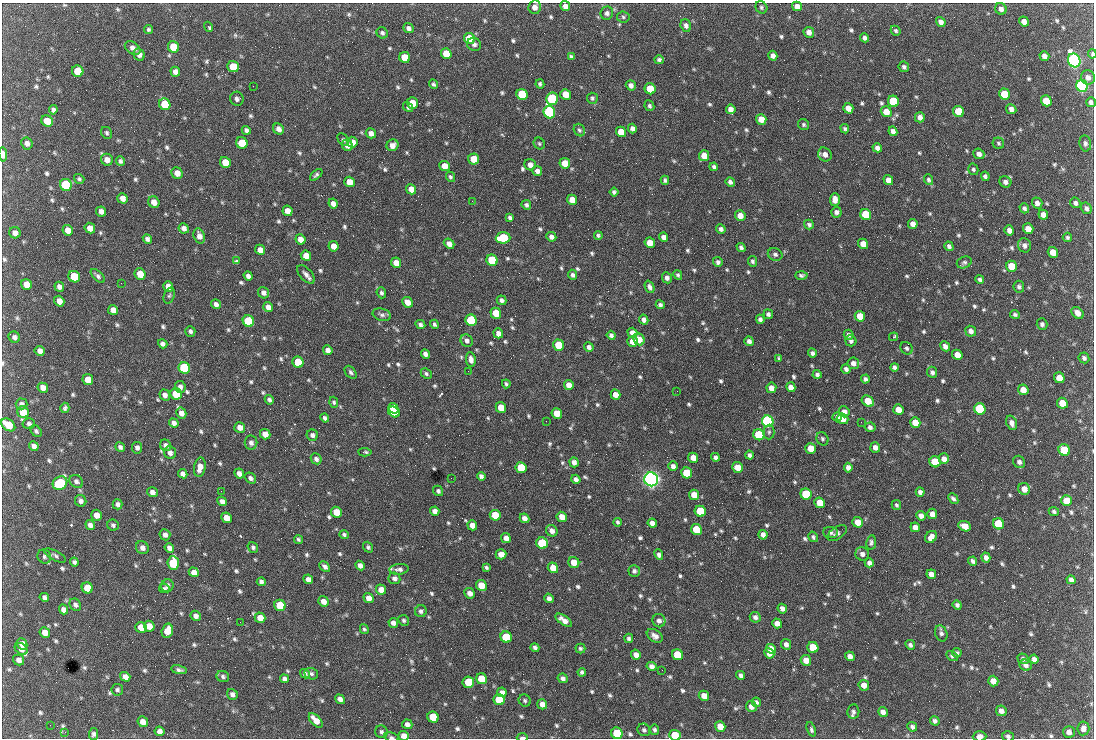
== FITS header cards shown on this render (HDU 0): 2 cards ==
NAXIS1  =                 1092 /fastest changing axis
NAXIS2  =                  736 /next to fastest changing axis

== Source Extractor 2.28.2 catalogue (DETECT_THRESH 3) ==
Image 1092 x 736 px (HDU 0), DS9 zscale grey, 1 PNG px = 1 image px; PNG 1096 x 740 px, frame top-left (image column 1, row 736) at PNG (2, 3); each listed source drawn as its Kron ellipse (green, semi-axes under 4 px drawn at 4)
Background 1530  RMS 36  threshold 109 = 3 sigma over >= 5 px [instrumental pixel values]
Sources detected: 826; of the 826, the 500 brightest by FLUX_AUTO listed and drawn (326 fainter detections omitted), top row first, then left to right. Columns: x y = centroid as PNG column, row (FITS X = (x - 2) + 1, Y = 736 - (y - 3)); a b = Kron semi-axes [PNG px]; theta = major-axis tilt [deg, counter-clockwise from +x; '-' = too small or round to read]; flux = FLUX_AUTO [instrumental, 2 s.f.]
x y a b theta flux
565 6 5 5 - 1.2e+04
797 6 5 4 - 1.9e+04
535 7 7 6 - 1.3e+04
761 7 6 5 - 5.1e+03
1001 9 6 5 - 1.1e+04
607 13 6 6 - 7.4e+03
623 17 6 5 - 5.0e+03
1024 21 5 4 - 1.6e+04
941 22 5 4 - 1.2e+04
686 25 6 5 - 8.9e+03
209 27 5 3 - 8.8e+03
408 28 5 4 - 9.2e+03
148 30 4 4 - 4.7e+03
896 31 5 4 - 5.0e+03
809 32 5 5 - 1.4e+04
382 33 6 5 - 5.7e+03
469 38 6 5 - 8.3e+04
865 38 5 4 - 7.7e+03
474 44 7 6 - 8.0e+03
174 47 6 5 - 7.6e+04
133 48 9 6 -35 1.3e+04
446 54 5 5 - 5.3e+04
1092 54 4 3 - 4.8e+03
139 55 6 5 - 1.1e+04
571 56 4 3 - 4.6e+03
773 56 5 4 - 1.1e+04
1044 56 5 4 - 1.3e+04
405 57 5 5 - 5.7e+04
659 60 5 4 - 5.2e+03
1074 60 7 6 - 1.3e+06
233 67 6 5 - 5.0e+04
904 67 5 5 - 6.1e+03
78 71 6 5 - 7.7e+04
175 72 5 4 - 1.1e+04
1088 77 7 7 - 1.3e+04
433 84 5 4 - 4.7e+03
540 84 4 4 - 5.4e+03
631 85 5 4 - 9.9e+03
253 86 2 2 - 1.9e+04
1082 86 6 5 - 8.3e+05
650 89 6 5 - 6.1e+04
522 94 6 5 - 1.7e+05
566 94 5 5 - 3.9e+04
1004 94 6 5 - 5.8e+04
592 98 5 5 - 4.8e+03
237 99 7 6 - 7.4e+03
552 99 6 6 - 2.8e+05
893 101 6 5 - 2.0e+05
1046 101 6 5 - 6.0e+04
1091 102 5 4 - 6.8e+03
412 103 6 5 - 4.7e+04
165 104 6 5 - 7.6e+04
649 106 5 4 - 5.4e+03
408 107 5 4 - 5.5e+03
848 108 5 5 - 2.1e+04
731 109 5 5 - 1.6e+04
1011 109 5 5 - 1.1e+04
53 110 4 4 - 7.5e+03
959 111 6 5 - 9.4e+04
549 112 6 5 - 5.9e+05
886 112 6 5 - 2.7e+04
920 117 5 5 - 1.1e+04
761 119 5 5 - 3.2e+04
47 121 6 5 - 3.8e+04
803 125 6 5 - 4.6e+03
632 128 5 4 - 9.4e+03
278 129 6 5 - 1.1e+04
845 129 5 4 - 5.0e+03
246 130 4 4 - 7.6e+03
579 130 6 5 - 5.0e+03
893 131 5 4 - 1.0e+04
621 132 5 5 - 4.3e+04
106 133 6 5 - 5.0e+03
371 133 5 5 - 1.2e+04
343 140 7 5 -51 4.8e+03
352 142 5 5 - 2.0e+04
27 143 6 5 - 1.0e+04
242 143 6 5 - 6.5e+04
539 143 6 5 - 4.7e+03
998 143 6 5 - 4.5e+03
1085 143 8 6 -81 7.0e+03
347 145 6 5 - 1.5e+04
392 145 6 5 - 1.5e+04
877 148 5 4 - 9.7e+03
3 154 7 4 -85 1.7e+04
825 154 7 6 - 1.3e+04
979 154 6 5 - 1.0e+04
704 156 5 5 - 3.2e+04
474 159 5 5 - 5.3e+04
107 160 6 5 - 1.6e+04
120 161 5 4 - 6.0e+03
225 162 6 5 - 4.0e+04
565 163 5 5 - 3.5e+04
530 165 6 5 - 1.3e+04
445 166 5 5 - 2.7e+04
714 167 4 4 - 6.6e+03
973 169 6 5 - 5.1e+03
537 171 5 4 - 1.2e+04
177 173 6 5 - 2.3e+04
316 175 7 4 42 5.8e+03
985 176 5 4 - 6.8e+03
450 177 5 4 - 4.9e+03
79 179 5 4 - 4.9e+03
665 180 4 4 - 5.0e+03
888 180 5 4 - 1.7e+04
928 180 5 4 - 5.2e+03
349 182 5 5 - 2.7e+04
730 182 5 4 - 7.2e+03
1005 182 6 5 - 9.9e+03
66 185 6 5 - 2.7e+05
411 189 5 5 - 2.3e+04
614 192 4 4 - 4.7e+03
122 198 5 5 - 1.6e+04
835 199 6 5 - 1.7e+04
572 200 5 5 - 2.9e+04
472 201 3 2 - 6.1e+03
154 202 6 5 - 1.8e+04
333 203 5 4 - 1.3e+04
1037 203 5 5 - 1.0e+04
1075 203 5 5 - 7.4e+03
526 205 5 4 - 6.1e+03
1024 208 5 4 - 6.9e+03
1086 208 6 5 - 7.9e+03
101 211 5 5 - 1.2e+04
287 211 5 5 - 2.1e+04
836 212 5 5 - 8.3e+03
740 215 5 5 - 1.9e+04
866 215 6 5 - 1.5e+05
1043 215 5 4 - 1.3e+04
510 218 4 4 - 5.8e+03
913 224 5 4 - 1.4e+04
809 225 5 4 - 5.5e+03
90 228 5 5 - 2.0e+04
184 228 5 5 - 1.2e+04
721 229 5 4 - 8.1e+03
1028 229 5 5 - 2.5e+04
68 230 5 5 - 2.0e+04
1009 230 5 4 - 1.2e+04
15 233 6 5 - 1.1e+04
598 235 4 4 - 4.8e+03
199 236 8 5 -70 1.4e+04
551 237 5 4 - 1.1e+04
663 237 5 4 - 1.1e+04
1067 237 5 4 - 4.7e+03
503 238 7 5 4 1.7e+05
147 239 5 4 - 8.0e+03
301 239 5 5 - 1.9e+04
650 243 5 5 - 3.3e+04
449 244 6 4 -40 1.3e+04
863 244 5 5 - 3.3e+04
1025 245 7 6 - 1.0e+04
333 246 5 5 - 1.9e+04
949 246 5 4 - 6.7e+03
741 247 5 4 - 6.0e+03
260 250 5 4 - 1.8e+04
1053 252 5 5 - 2.7e+04
775 254 7 6 - 7.2e+03
306 256 5 5 - 2.3e+04
492 260 6 5 - 1.5e+05
236 261 3 3 - 1.2e+05
752 261 5 4 - 5.2e+03
718 262 5 5 - 6.6e+03
964 262 7 5 22 6.1e+03
396 263 5 5 - 2.5e+04
1011 266 5 5 - 5.7e+04
140 274 6 5 - 3.5e+04
306 274 11 6 -48 1.2e+04
573 275 5 4 - 6.2e+03
678 275 5 4 - 4.7e+03
801 275 6 4 -1 5.9e+03
98 276 9 4 -44 7.0e+03
248 276 4 4 - 9.0e+03
74 277 6 5 - 1.0e+05
667 278 5 5 - 8.4e+03
980 279 4 4 - 5.3e+03
121 283 2 2 - 9.0e+03
26 284 6 5 - 3.1e+04
168 286 5 5 - 2.0e+04
59 287 5 4 - 9.7e+03
650 287 6 4 -67 8.2e+03
1019 287 6 5 - 6.1e+03
263 293 6 5 - 9.7e+03
381 293 5 4 - 6.1e+03
169 295 8 5 71 4.7e+03
501 300 5 4 - 7.1e+03
59 301 5 5 - 1.7e+04
407 302 6 5 - 2.2e+04
216 304 5 4 - 9.6e+03
660 305 4 4 - 6.6e+03
268 307 5 4 - 1.3e+04
113 310 5 5 - 1.7e+04
496 313 5 5 - 5.7e+04
1078 313 7 5 -43 1.6e+04
768 314 5 4 - 5.9e+03
1015 314 5 4 - 5.0e+03
382 315 9 6 -16 7.7e+03
860 316 5 5 - 4.2e+04
760 319 4 4 - 8.1e+03
471 320 6 5 - 2.6e+05
644 320 5 4 - 9.1e+03
248 321 6 5 - 2.1e+05
420 324 5 4 - 5.8e+03
434 324 5 3 - 5.3e+03
1042 324 6 5 - 7.2e+03
190 331 5 5 - 5.8e+03
971 331 5 5 - 1.0e+04
498 333 5 4 - 1.2e+04
632 333 5 4 - 1.7e+04
611 335 4 4 - 6.4e+03
849 335 5 4 - 6.5e+03
14 337 6 5 - 9.4e+03
893 337 5 3 - 1.8e+04
639 339 6 5 - 2.8e+04
467 341 6 5 - 8.0e+03
749 341 5 4 - 9.6e+03
851 341 6 5 - 6.3e+03
633 342 5 5 - 2.6e+04
163 344 5 4 - 8.1e+03
559 345 6 5 - 8.5e+04
945 346 5 4 - 1.1e+04
589 347 5 4 - 8.8e+03
906 348 7 5 -41 6.1e+03
328 350 5 4 - 1.2e+04
40 351 5 4 - 1.2e+04
812 353 4 4 - 6.9e+03
425 354 5 4 - 8.9e+03
957 355 5 5 - 2.7e+04
1084 358 5 5 - 6.0e+03
778 359 3 3 - 1.2e+04
471 360 7 4 -83 1.2e+04
298 362 6 5 - 9.0e+04
853 363 6 6 - 1.1e+04
894 367 4 4 - 6.2e+03
184 368 6 5 - 3.1e+05
846 369 5 4 - 8.3e+03
468 371 2 2 - 5.7e+03
351 372 7 5 -51 5.8e+03
932 372 6 5 - 7.5e+03
426 374 6 4 -44 5.0e+03
817 374 4 4 - 5.6e+03
1059 378 5 5 - 3.5e+04
865 379 4 4 - 6.1e+03
88 380 5 5 - 2.8e+04
506 384 4 3 - 4.7e+03
569 385 5 4 - 1.7e+04
180 387 6 5 - 9.2e+03
791 387 5 4 - 1.6e+04
43 388 5 4 - 1.4e+04
771 388 5 5 - 1.7e+04
1023 390 5 5 - 2.4e+04
677 391 2 2 - 5.7e+03
176 394 6 5 - 1.1e+05
165 395 6 5 - 1.1e+04
616 395 5 4 - 1.9e+04
269 400 5 4 - 5.7e+03
868 401 7 5 -37 3.6e+04
334 402 5 4 - 4.8e+03
1062 403 5 5 - 3.7e+04
21 404 6 5 - 7.4e+03
65 408 5 4 - 5.4e+03
393 408 5 5 - 7.5e+04
501 408 5 5 - 3.9e+04
980 409 6 5 - 2.8e+05
898 410 5 5 - 2.5e+04
23 412 6 5 - 5.4e+04
394 412 6 5 - 8.0e+04
844 412 5 5 - 1.4e+04
181 413 5 5 - 1.5e+04
557 413 5 5 - 4.6e+04
837 417 4 4 - 6.6e+03
325 418 4 4 - 6.7e+03
843 419 6 5 - 2.9e+04
546 421 2 2 - 6.3e+03
768 421 6 5 - 7.0e+05
861 422 2 2 - 5.6e+03
174 423 5 4 - 1.0e+04
915 423 5 5 - 3.4e+04
1012 423 7 5 -70 1.2e+04
29 424 6 5 - 5.8e+03
8 425 8 5 -39 6.0e+04
240 427 5 5 - 1.7e+04
870 427 5 4 - 8.7e+03
36 431 6 5 - 5.2e+03
769 432 7 5 89 5.1e+03
265 434 5 5 - 2.1e+04
312 435 6 5 - 8.4e+03
759 435 6 5 - 1.7e+05
822 439 7 5 -61 5.7e+03
251 443 7 6 - 8.5e+03
166 445 6 5 - 1.0e+04
34 446 5 4 - 9.3e+03
120 447 5 4 - 6.7e+03
875 447 5 5 - 1.2e+04
137 448 6 5 - 8.2e+03
811 448 5 5 - 3.9e+04
1064 450 6 5 - 1.0e+05
365 452 7 3 -4 4.8e+03
170 453 6 5 - 9.8e+03
749 455 4 3 - 6.1e+03
715 457 4 4 - 7.4e+03
693 458 5 5 - 2.4e+04
316 459 6 5 - 8.1e+03
944 459 5 5 - 1.3e+04
574 462 5 4 - 1.1e+04
935 462 6 5 - 9.7e+04
1019 462 6 5 - 8.2e+03
673 466 5 4 - 9.9e+03
200 467 10 6 80 1.9e+04
738 467 5 5 - 3.4e+04
521 468 5 5 - 1.3e+05
848 468 5 4 - 1.0e+04
239 473 5 4 - 1.2e+04
687 473 5 5 - 1.1e+05
183 474 5 4 - 1.0e+04
481 476 4 4 - 7.7e+03
250 478 6 5 - 8.1e+03
451 478 2 2 - 5.0e+03
576 479 5 4 - 8.5e+03
651 479 7 6 - 1.7e+06
76 481 7 6 - 7.4e+03
60 483 7 6 - 2.1e+05
1024 489 6 5 - 2.2e+04
221 491 2 2 - 7.1e+03
438 491 5 4 - 5.8e+03
153 492 5 4 - 1.1e+04
920 492 5 4 - 9.3e+03
806 494 6 5 - 1.6e+05
694 495 5 5 - 2.9e+04
953 499 6 4 -48 7.0e+03
81 501 6 5 - 8.1e+03
222 501 5 4 - 9.9e+03
1067 501 5 5 - 4.6e+04
820 503 5 5 - 3.8e+04
117 504 5 5 - 7.8e+03
896 505 5 4 - 4.6e+03
435 511 5 4 - 1.1e+04
700 511 5 5 - 1.2e+05
1054 511 5 4 - 5.3e+03
336 512 5 5 - 4.4e+04
932 514 5 5 - 1.7e+04
97 515 5 5 - 2.1e+04
495 515 5 5 - 6.0e+04
921 516 5 4 - 1.3e+04
562 517 5 5 - 2.1e+04
226 518 5 5 - 2.6e+04
524 518 5 4 - 1.3e+04
618 522 4 3 - 4.5e+03
858 522 5 5 - 3.1e+04
652 523 5 4 - 1.1e+04
998 524 6 5 - 1.6e+05
90 525 5 4 - 1.2e+04
113 525 6 5 - 5.2e+03
472 525 5 5 - 1.9e+04
965 526 6 5 - 2.5e+04
915 527 5 4 - 1.3e+04
696 529 5 5 - 9.7e+04
552 531 6 5 - 1.2e+04
830 532 7 5 -5 6.9e+03
837 533 11 6 35 8.3e+03
165 535 6 5 - 1.1e+04
344 535 4 4 - 5.3e+03
763 535 5 4 - 1.2e+04
813 537 5 4 - 5.5e+03
931 537 7 5 49 1.6e+04
506 538 5 4 - 1.3e+04
299 539 4 4 - 4.9e+03
871 542 7 5 81 5.8e+03
542 543 6 5 - 1.8e+05
253 547 5 5 - 5.6e+03
368 547 6 4 -53 4.8e+03
142 548 7 6 - 1.2e+04
169 548 5 4 - 9.9e+03
501 554 5 5 - 1.7e+04
659 554 5 4 - 8.4e+03
862 554 7 6 - 1.0e+04
55 556 12 5 -27 6.5e+03
44 557 7 6 - 6.2e+03
986 557 5 4 - 1.0e+04
973 561 4 3 - 7.2e+03
74 562 4 4 - 5.9e+03
574 562 6 5 - 3.2e+04
173 563 7 5 -85 1.7e+05
869 563 4 4 - 9.7e+03
360 565 5 4 - 1.2e+04
325 567 6 4 -43 8.2e+03
486 567 4 3 - 5.0e+03
553 568 5 5 - 3.3e+04
399 569 9 5 5 8.6e+03
634 571 6 5 - 6.5e+03
194 572 5 4 - 1.5e+04
931 574 5 4 - 1.3e+04
394 578 6 5 - 8.4e+03
308 579 5 4 - 1.2e+04
1071 580 4 4 - 8.1e+03
261 582 4 4 - 6.8e+03
481 585 5 5 - 4.8e+04
167 586 6 6 - 7.4e+03
87 588 6 5 - 4.5e+04
164 588 5 4 - 4.5e+03
381 590 5 5 - 2.1e+04
470 593 5 5 - 1.3e+04
44 597 5 4 - 8.0e+03
368 598 5 4 - 1.6e+04
549 598 5 4 - 9.3e+03
323 601 5 5 - 1.8e+04
75 605 6 5 - 7.3e+03
280 605 6 5 - 8.7e+04
957 605 5 4 - 6.6e+03
63 609 5 4 - 1.1e+04
782 609 5 4 - 1.0e+04
421 611 6 6 - 6.5e+03
196 616 5 5 - 9.5e+03
755 617 5 5 - 8.2e+03
260 618 5 5 - 2.4e+04
404 620 5 5 - 5.0e+03
564 620 9 4 -34 1.8e+04
659 621 7 6 - 1.0e+04
240 622 2 2 - 4.7e+03
393 623 5 4 - 1.0e+04
777 623 5 4 - 1.4e+04
149 626 5 5 - 2.5e+04
141 627 5 5 - 2.8e+04
364 629 5 4 - 4.6e+03
167 631 7 5 74 3.0e+04
45 632 5 5 - 2.2e+04
941 633 8 6 -69 7.8e+03
655 636 9 6 -33 1.1e+04
506 637 6 5 - 1.2e+05
629 638 5 4 - 5.5e+03
22 644 6 5 - 1.8e+04
786 644 5 5 - 1.1e+04
910 645 5 4 - 6.6e+03
813 647 5 5 - 6.6e+04
535 648 4 4 - 7.0e+03
580 648 5 5 - 4.7e+03
21 649 7 5 -39 1.1e+04
771 649 5 4 - 2.0e+04
769 653 5 4 - 2.2e+04
957 653 5 4 - 4.9e+03
636 655 5 5 - 1.4e+04
677 655 6 5 - 7.9e+04
850 656 5 4 - 1.2e+04
952 656 6 4 -30 4.8e+03
1023 659 5 5 - 7.1e+03
1034 659 4 4 - 8.5e+03
19 660 6 5 - 1.0e+04
806 660 5 5 - 2.4e+04
1026 665 6 5 - 8.3e+03
651 666 5 4 - 9.4e+03
179 670 8 4 -11 6.5e+03
662 670 2 2 - 5.9e+03
582 672 4 4 - 5.8e+03
305 674 5 4 - 5.8e+03
311 674 7 5 -20 6.2e+03
741 675 5 4 - 6.8e+03
223 676 6 5 - 6.1e+03
125 677 5 4 - 1.4e+04
563 678 5 4 - 6.8e+03
284 679 4 4 - 8.0e+03
481 679 6 5 - 6.1e+04
993 681 5 5 - 2.0e+04
468 682 6 5 - 5.6e+04
864 685 5 5 - 2.0e+04
117 690 6 5 - 5.4e+03
502 692 5 4 - 1.0e+04
232 694 6 5 - 9.6e+03
704 696 5 5 - 1.9e+04
340 699 5 4 - 1.1e+04
499 700 6 5 - 1.0e+05
525 700 6 5 - 5.1e+03
757 702 5 4 - 5.6e+03
542 704 5 4 - 1.3e+04
751 706 5 5 - 1.3e+04
1001 711 5 5 - 1.3e+04
853 712 7 6 - 7.1e+03
883 712 5 4 - 1.2e+04
433 717 6 5 - 8.7e+04
316 720 9 5 -48 2.5e+04
935 721 5 4 - 7.2e+03
143 722 5 5 - 1.6e+04
407 724 5 4 - 8.3e+03
50 725 2 2 - 4.6e+03
720 726 5 5 - 2.5e+04
912 727 5 4 - 6.5e+03
1083 728 7 6 - 1.3e+04
811 729 8 4 -69 6.2e+03
644 730 7 6 - 6.2e+03
655 730 5 4 - 5.6e+03
160 731 5 4 - 1.0e+04
65 732 2 2 - 1.0e+04
381 732 6 6 - 6.8e+03
1069 732 6 6 - 1.2e+04
617 733 6 5 - 1.1e+05
93 734 6 4 81 6.3e+03
675 735 6 5 - 6.1e+04
404 736 5 4 - 2.0e+04
980 736 7 5 3 1.2e+04
1008 736 6 5 - 6.1e+03
391 737 7 4 -10 5.2e+03
522 737 5 3 - 6.5e+03
At the frame edge (FLAGS 8, measured only in part): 11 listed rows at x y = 1092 54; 1091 102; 3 154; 8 425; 617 733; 675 735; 404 736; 980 736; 1008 736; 391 737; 522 737
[326 fainter detections neither listed nor drawn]